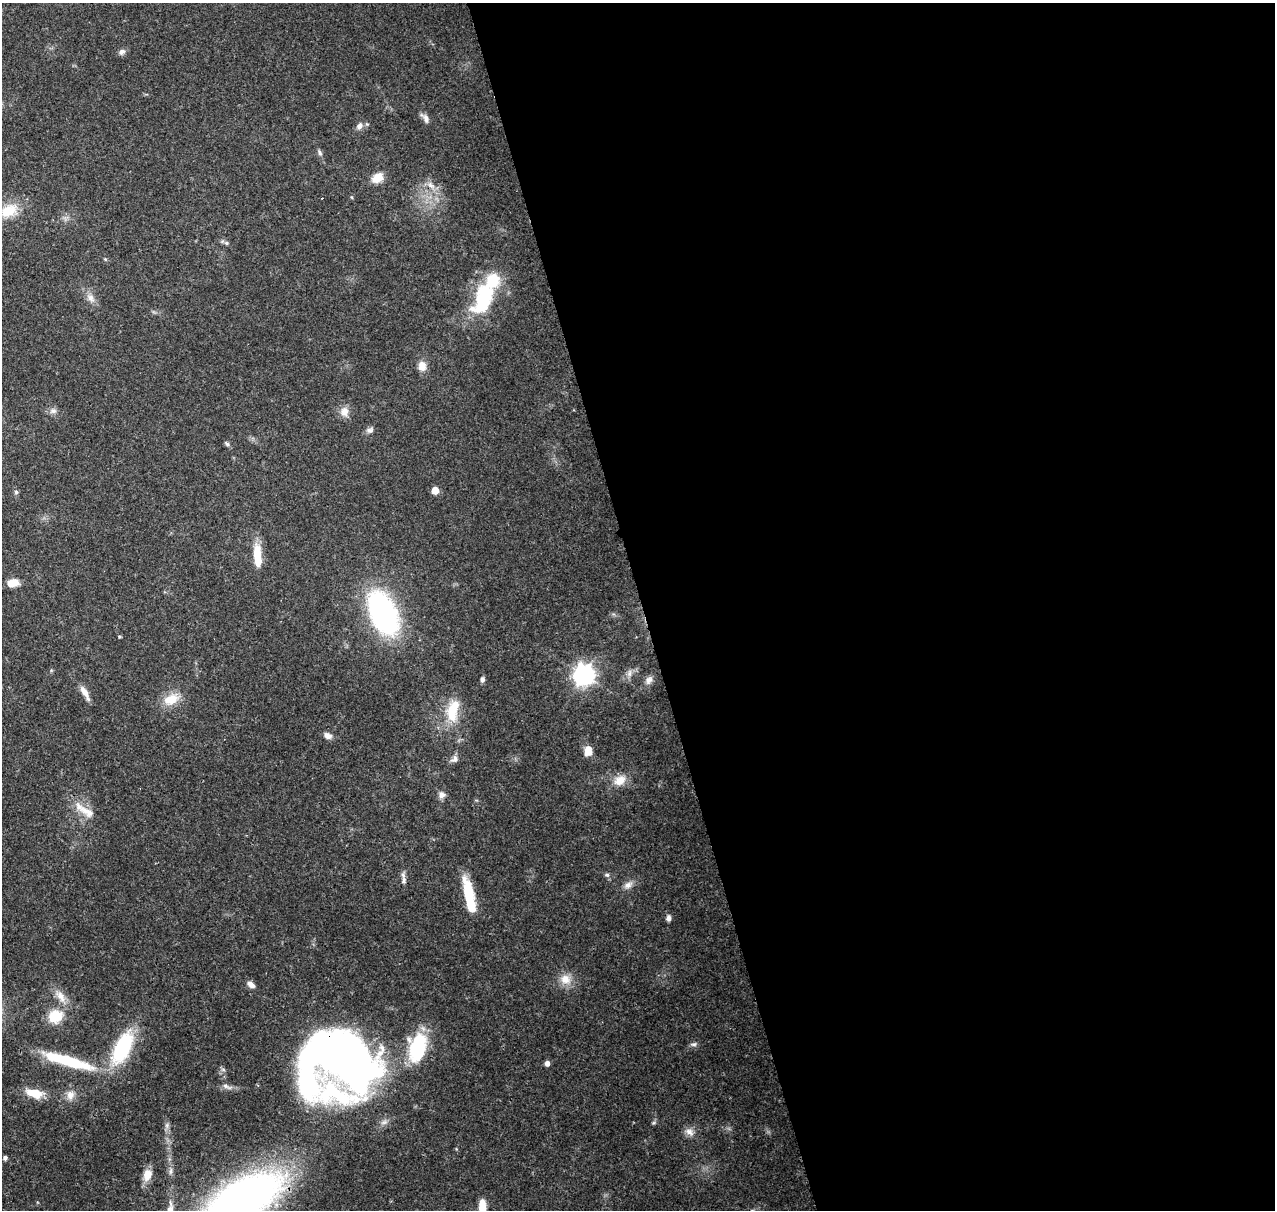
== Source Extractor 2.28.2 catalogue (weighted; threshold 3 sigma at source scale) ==
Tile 8 of 4 x 4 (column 4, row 2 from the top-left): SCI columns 3935-5207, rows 2545-3752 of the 5323 x 5036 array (HDU 1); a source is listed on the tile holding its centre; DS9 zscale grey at full resolution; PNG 1277 x 1212 px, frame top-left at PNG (2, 3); no overlay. Shown black and unused: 50% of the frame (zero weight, under 3 of 4 exposures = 7% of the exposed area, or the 3 px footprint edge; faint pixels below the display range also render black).
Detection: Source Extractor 2.28.2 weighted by HDU 2 'WHT'; one run over the whole footprint, this tile lists its part. Background 0.0736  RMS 0.0034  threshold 0.0152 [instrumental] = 3 sigma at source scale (4.5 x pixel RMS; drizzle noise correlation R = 1.50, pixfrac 1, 0.0396/0.0396 arcsec/px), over >= 5 px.
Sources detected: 68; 3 inside a brighter object's white glare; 1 cosmic-ray / hot-pixel residue — not listed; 2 inside a brighter listed object's ellipse — not listed separately; the other 62 listed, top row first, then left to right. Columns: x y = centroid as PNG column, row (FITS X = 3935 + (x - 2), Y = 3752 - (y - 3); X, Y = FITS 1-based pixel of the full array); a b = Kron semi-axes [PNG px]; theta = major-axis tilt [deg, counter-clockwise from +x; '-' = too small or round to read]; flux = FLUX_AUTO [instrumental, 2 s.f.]
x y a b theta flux
122 52 9 7 41 1.2
425 118 14 7 -52 1.8
360 126 9 7 57 1.8
320 152 9 5 -66 0.9
377 178 14 10 34 4.4
431 185 13 6 -42 2.2
9 211 25 17 23 9.4
226 243 7 6 - 0.83
105 259 5 4 - 0.41
90 298 13 9 -40 2.3
484 298 35 17 65 31
422 366 13 10 -81 3
53 411 10 8 14 1.4
344 412 13 11 79 2.9
370 430 10 7 23 1.3
227 444 8 5 -45 0.71
435 490 5 5 - 5.7
16 492 5 5 - 0.71
257 553 22 10 -82 8
12 583 12 8 8 4
383 613 27 15 -67 120
119 637 4 3 - 0.38
629 673 11 6 79 1.6
584 675 8 7 - 220
482 680 6 5 - 0.93
649 680 12 9 60 1.9
85 693 19 6 -61 2.9
171 699 23 14 27 6.5
453 710 33 15 80 11
327 736 10 7 -26 1.9
588 751 11 8 86 3.7
454 759 11 8 41 1.7
620 780 17 13 33 4.6
442 795 9 9 - 1.8
87 811 25 12 -34 5.8
607 875 7 5 -14 0.79
404 880 12 6 88 1.5
628 885 13 8 31 2.1
468 894 35 11 -79 14
668 918 7 6 - 1.3
565 979 15 13 -28 4.6
251 985 10 6 -36 1.8
60 996 22 10 -52 3.8
55 1016 16 15 - 8.4
693 1044 9 5 6 0.92
122 1048 36 16 65 30
417 1048 33 19 79 24
347 1060 59 41 -48 230
67 1061 65 11 -16 22
547 1063 5 4 - 1.7
227 1087 17 5 -20 1.4
35 1093 22 10 -12 6.6
70 1095 14 11 82 3
654 1123 7 4 20 0.51
167 1125 9 6 76 1.1
689 1132 13 10 -40 2.3
5 1158 5 4 - 0.88
171 1171 13 5 -87 1.4
147 1175 14 9 71 4.7
243 1199 78 34 31 200
482 1206 15 7 -90 6.3
170 1208 21 8 83 3.4
Overlapping masked pixels (flux is a lower limit): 2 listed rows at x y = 347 1060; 243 1199
Isophote crosses this tile's border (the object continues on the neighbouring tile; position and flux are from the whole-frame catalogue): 3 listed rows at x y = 243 1199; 482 1206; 170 1208